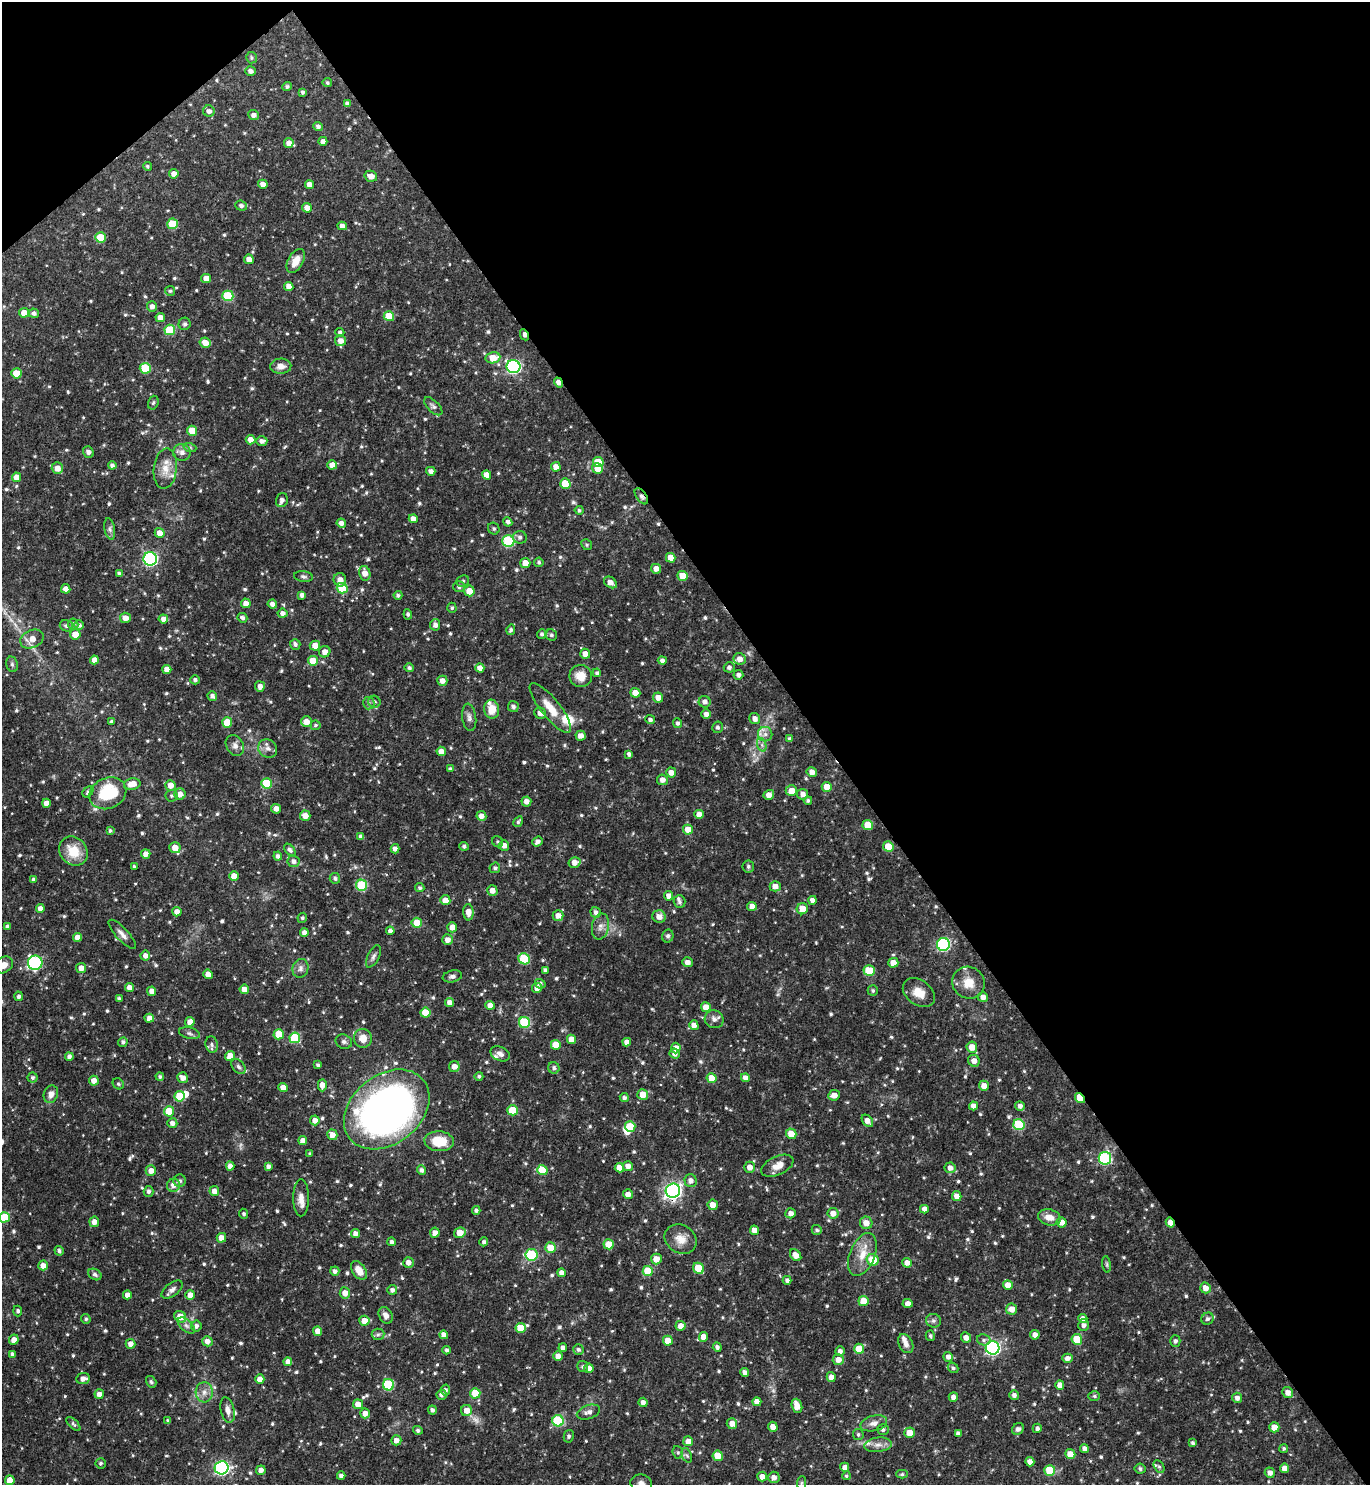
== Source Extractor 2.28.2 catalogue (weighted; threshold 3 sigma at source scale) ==
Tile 3 of 4 x 4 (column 3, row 1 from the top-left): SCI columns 3039-4406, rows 4453-5935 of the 5936 x 5941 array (HDU 1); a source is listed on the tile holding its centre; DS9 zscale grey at full resolution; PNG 1372 x 1487 px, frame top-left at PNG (2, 2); each listed source drawn as its Kron ellipse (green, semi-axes under 4 px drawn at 4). Shown black and unused: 42% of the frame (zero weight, under 3 of 4 exposures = <1% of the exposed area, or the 3 px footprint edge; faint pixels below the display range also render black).
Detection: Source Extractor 2.28.2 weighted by HDU 2 'WHT'; one run over the whole footprint, this tile lists its part. Background 0.119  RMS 0.0042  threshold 0.0188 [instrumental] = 3 sigma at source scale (4.5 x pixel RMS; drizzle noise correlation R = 1.50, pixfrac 1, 0.05/0.05 arcsec/px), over >= 5 px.
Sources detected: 804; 1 too faint to see at this stretch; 2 inside a brighter object's white glare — neither listed nor drawn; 17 inside a brighter listed object's ellipse — not listed separately; of the other 784, all 500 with FLUX_AUTO >= 0.735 (the completeness limit of this list) listed and drawn (284 fainter detections not listed), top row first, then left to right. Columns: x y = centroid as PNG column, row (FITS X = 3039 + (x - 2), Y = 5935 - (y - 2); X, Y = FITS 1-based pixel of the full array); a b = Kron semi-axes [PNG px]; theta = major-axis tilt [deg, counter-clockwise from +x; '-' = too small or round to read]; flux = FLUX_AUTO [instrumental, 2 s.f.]
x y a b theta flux
251 58 6 5 - 0.77
250 71 5 5 - 1.7
327 83 4 4 - 0.78
287 87 5 4 - 0.99
303 92 4 4 - 1
347 104 4 4 - 1.4
209 111 6 5 - 1.6
253 115 5 5 - 1.6
318 126 5 4 - 1.3
323 141 4 4 - 1.9
289 143 5 5 - 2.7
147 166 4 4 - 0.83
174 174 5 4 - 2.5
371 176 6 5 - 3.1
263 184 5 4 - 2.3
309 184 4 4 - 2.8
241 206 6 5 - 1.3
307 208 5 4 - 3.4
173 224 5 5 - 13
342 226 4 4 - 2.3
101 237 5 5 - 12
249 259 5 4 - 2.8
296 261 13 7 60 4.9
206 278 5 4 - 3.2
289 286 4 4 - 3
170 291 5 5 - 0.75
228 296 5 5 - 22
152 306 5 5 - 2
24 313 5 5 - 4.6
34 313 5 4 - 1.3
389 316 5 5 - 9.2
160 318 5 4 - 3.7
185 324 6 6 - 0.88
170 330 5 5 - 18
340 332 4 4 - 1.2
524 335 6 3 -62 2.3
340 341 5 5 - 2.8
205 343 5 5 - 4.2
493 358 7 5 11 8.3
281 366 10 7 2 3
514 367 7 6 - 64
145 368 5 5 - 17
16 373 5 5 - 7.2
558 382 5 3 - 2.8
153 403 7 5 73 0.76
433 406 11 5 -44 1.3
192 431 5 5 - 7.5
251 440 5 5 - 3.1
262 441 5 5 - 1.8
190 448 6 4 -18 0.76
88 452 6 5 - 1.5
182 452 9 8 - 2.4
598 462 5 5 - 6.6
112 465 4 4 - 1.5
332 465 5 4 - 3.2
556 467 5 4 - 3
57 468 6 5 - 3.3
597 468 5 5 - 4.7
165 469 20 11 84 5.8
431 471 4 4 - 1.8
487 475 5 4 - 3.2
16 477 5 4 - 4.8
565 484 5 5 - 9.2
641 496 9 5 -55 1.6
282 500 7 6 - 1.9
579 510 4 4 - 0.84
413 519 4 4 - 2.7
508 522 4 4 - 1.5
341 523 5 4 - 2
110 529 11 5 -79 1.3
494 529 6 5 - 0.86
160 533 5 5 - 3.4
520 537 7 6 - 1.3
508 541 6 5 - 29
587 545 6 5 - 0.76
671 558 5 4 - 4.7
150 559 7 6 - 79
539 562 5 4 - 0.87
525 563 5 5 - 4.1
656 569 5 4 - 2.9
119 573 4 3 - 1
365 573 7 5 -77 3.4
303 576 9 5 -7 1
683 576 5 5 - 6.5
340 580 6 6 - 3
463 581 6 5 - 0.85
610 582 7 5 -35 2.9
459 587 6 5 - 1.3
342 588 5 5 - 12
66 589 5 4 - 2.7
469 591 5 5 - 4.6
302 595 4 4 - 1.7
398 595 4 4 - 1
246 603 5 4 - 2.7
272 604 5 4 - 2
452 608 5 4 - 0.83
283 613 5 4 - 1.9
408 614 5 4 - 0.77
125 618 5 5 - 3.1
242 618 5 4 - 1.1
163 619 5 4 - 2.2
73 624 5 5 - 1.2
79 625 5 5 - 1.4
435 625 5 5 - 1.8
66 626 7 5 -14 1.1
511 630 5 4 - 1
75 634 5 5 - 5.1
542 634 5 4 - 1
551 635 6 5 - 0.98
32 639 12 9 26 4.5
295 644 5 5 - 1.2
315 646 5 5 - 3.6
325 652 6 5 - 2.7
585 654 5 5 - 3
740 659 6 5 - 2.7
94 660 4 4 - 3
662 660 4 4 - 1.5
313 661 5 5 - 8.5
12 664 8 6 -74 0.96
729 667 5 5 - 1.4
409 668 5 4 - 1
480 668 4 4 - 3
167 669 4 4 - 3.2
597 673 4 4 - 0.96
738 675 5 5 - 1.4
581 676 11 11 - 5.5
195 680 5 4 - 1.2
442 681 5 5 - 2.5
260 686 5 5 - 2.4
635 693 5 4 - 4.1
212 696 5 4 - 1.6
658 697 5 5 - 2.8
374 702 6 6 - 1.1
705 702 6 5 - 1.8
369 703 6 5 - 0.96
513 707 5 5 - 1.6
550 708 31 9 -51 7.8
492 709 9 7 -83 6
540 713 6 5 - 2.6
706 714 5 4 - 2.2
469 717 14 7 -82 1.8
755 719 6 5 - 2.2
650 720 5 4 - 1.2
111 721 3 3 - 0.8
227 722 5 5 - 9.4
306 722 5 5 - 3.5
678 723 5 4 - 1.1
315 725 5 5 - 0.8
717 727 6 5 - 0.88
765 734 7 7 - 1.9
580 736 5 5 - 2.6
789 738 4 4 - 0.81
235 745 11 8 -58 2.1
762 745 7 4 -72 1
268 748 10 9 - 2.3
441 751 4 4 - 2.4
629 754 4 4 - 1.3
450 769 4 4 - 0.94
812 772 5 4 - 2.8
671 773 5 5 - 2.9
662 780 5 5 - 2.6
266 783 5 5 - 17
132 784 8 5 12 4.6
170 785 5 5 - 3.6
827 787 5 5 - 5
791 791 5 5 - 4.1
88 792 6 4 44 0.95
108 793 19 15 26 21
180 794 5 5 - 3.1
803 794 5 5 - 2.2
769 795 5 4 - 2.9
171 796 6 6 - 0.89
808 800 4 4 - 0.77
526 801 5 5 - 2.5
46 803 4 4 - 3.1
276 809 5 5 - 2.6
699 814 5 4 - 3.1
305 816 5 5 - 3.2
481 816 5 4 - 2.3
518 822 6 4 58 0.75
868 825 5 5 - 7.3
688 830 5 5 - 5
110 831 4 3 - 0.75
361 837 4 4 - 1.7
498 842 6 5 - 0.79
537 842 5 4 - 1.6
504 845 5 5 - 2.3
464 846 5 4 - 0.99
888 847 5 5 - 8.1
175 848 5 5 - 4.8
395 849 4 4 - 1.9
290 850 7 4 -47 1.2
73 851 16 13 -49 9.7
146 854 5 4 - 2.6
278 856 4 4 - 1.4
293 861 6 5 - 1.7
574 862 6 5 - 2.8
134 867 3 3 - 0.74
748 867 6 5 - 1
495 868 5 5 - 1
234 876 5 4 - 4.5
335 878 5 5 - 0.96
34 880 4 4 - 1.5
362 885 5 5 - 23
775 886 5 5 - 2.9
420 888 4 4 - 0.96
492 890 5 5 - 2.9
669 896 5 4 - 2.5
445 900 5 5 - 3.6
812 900 4 4 - 2
679 902 6 6 - 1.1
752 906 5 4 - 3.1
40 909 4 4 - 2.3
802 909 5 5 - 4.8
177 912 5 4 - 2.5
468 912 8 5 -87 3.4
596 912 5 5 - 1.4
558 915 5 5 - 3
659 917 7 6 - 3.1
302 918 5 4 - 0.87
417 923 5 5 - 8.5
600 926 13 8 79 2.6
7 927 4 4 - 1.2
452 927 5 5 - 3.3
390 931 4 4 - 1.8
304 933 4 4 - 2.1
122 934 19 6 -47 2.5
668 936 6 5 - 1.2
77 937 4 4 - 3.3
447 940 5 5 - 2.5
943 944 6 6 - 50
145 956 5 5 - 2.3
373 956 12 5 63 1.4
524 959 6 5 - 19
687 962 5 5 - 2.1
35 963 7 7 - 55
893 963 5 5 - 3.5
3 965 10 8 26 3.6
81 968 5 5 - 2.9
300 968 9 8 - 1.9
545 970 4 4 - 1.2
869 971 5 5 - 14
208 974 5 4 - 3.2
452 976 10 6 12 1.3
968 983 16 15 - 6.7
540 984 5 4 - 1.1
129 987 4 4 - 2.5
537 988 5 5 - 2.4
244 989 4 4 - 2.9
152 991 5 4 - 2.5
873 991 5 5 - 0.85
919 993 17 12 -35 5.8
18 996 5 4 - 1.2
983 997 5 5 - 2.2
119 999 4 3 - 1.1
449 1002 4 4 - 2.4
490 1005 5 4 - 3.5
706 1007 5 5 - 4.1
425 1013 5 5 - 8.7
149 1018 5 4 - 2.2
714 1019 9 9 - 2.1
190 1022 5 4 - 2.9
524 1022 5 5 - 25
694 1025 5 4 - 2.8
189 1033 10 5 -14 1.2
279 1034 5 5 - 8.6
295 1038 5 5 - 20
363 1038 9 9 - 4.3
571 1039 5 4 - 3.6
123 1042 5 4 - 1
344 1042 8 7 - 1.2
627 1042 4 4 - 2.1
212 1045 8 6 -81 1.3
556 1045 5 5 - 7.5
972 1047 5 5 - 4.1
676 1048 5 4 - 3.1
500 1054 10 7 -25 1.8
675 1054 5 5 - 2
230 1056 5 4 - 4.1
69 1057 4 4 - 1.4
974 1061 6 5 - 3
318 1065 4 3 - 0.9
238 1067 8 6 -50 1.2
454 1067 5 5 - 2.9
554 1068 6 5 - 1.3
160 1076 4 4 - 0.86
479 1076 4 4 - 0.87
32 1078 5 5 - 1
182 1078 5 5 - 2.6
712 1078 5 5 - 6.9
745 1078 4 4 - 2.3
94 1081 5 5 - 2.9
118 1084 6 5 - 0.74
322 1085 6 4 89 3.3
984 1086 5 5 - 2.9
283 1087 4 4 - 2.9
51 1094 9 7 69 2.9
643 1094 5 5 - 5.2
834 1095 6 5 - 3.1
180 1096 5 5 - 14
624 1098 4 4 - 1.2
1080 1098 6 3 -50 11
974 1106 4 4 - 2.7
1020 1106 5 5 - 1.7
387 1109 47 34 38 230
513 1110 5 5 - 12
169 1111 5 5 - 11
315 1120 5 4 - 2.7
867 1121 7 4 -51 2.9
172 1123 5 5 - 1.9
1019 1125 5 5 - 23
630 1127 5 5 - 9.8
791 1134 5 5 - 5.6
332 1135 5 5 - 2.9
303 1141 4 4 - 2.8
439 1141 15 10 -4 10
310 1154 3 3 - 0.74
1105 1158 6 6 - 45
230 1166 4 4 - 2.5
268 1166 4 4 - 1.4
628 1166 5 5 - 2.4
777 1166 17 9 25 4.3
750 1167 5 5 - 3
619 1168 4 4 - 4
950 1168 5 5 - 2.6
421 1170 5 4 - 1.4
542 1170 5 5 - 11
151 1171 5 5 - 3
180 1181 6 6 - 1.1
691 1181 6 6 - 2.1
173 1185 7 6 - 2.8
149 1191 5 5 - 1.3
214 1191 5 5 - 2.8
673 1191 7 7 - 140
628 1194 5 5 - 2.7
957 1196 5 4 - 2.9
301 1198 18 8 90 3.6
713 1205 5 5 - 3.6
924 1209 4 4 - 2.3
476 1210 4 4 - 1.1
790 1213 5 5 - 2.4
833 1213 5 5 - 2.9
244 1214 5 4 - 0.87
4 1217 5 5 - 13
1049 1217 11 8 -14 4
94 1222 5 5 - 2.7
1062 1222 5 5 - 3.1
866 1223 6 6 - 3.6
1170 1223 5 4 - 4.1
754 1230 5 4 - 3.1
817 1230 5 5 - 0.87
355 1233 5 4 - 2.1
435 1233 5 5 - 2.6
460 1233 6 5 - 6.6
221 1238 5 4 - 3.3
681 1239 17 14 -32 5.4
392 1242 4 4 - 1.3
484 1242 4 4 - 1.2
609 1244 5 5 - 6.3
550 1248 5 5 - 6.8
59 1251 5 4 - 1
862 1254 22 12 68 7.3
531 1255 6 5 - 26
796 1255 6 5 - 3.2
656 1259 5 5 - 4
873 1260 6 5 - 10
408 1262 5 5 - 2.6
907 1263 5 4 - 2.7
1107 1264 8 4 -82 0.74
43 1265 5 4 - 3.1
698 1268 6 5 - 11
359 1270 10 6 -56 4.9
335 1271 4 4 - 1.5
648 1271 5 5 - 12
561 1273 4 4 - 2.3
95 1274 7 5 -31 1.1
787 1280 4 4 - 1.3
1008 1285 5 5 - 4.1
1205 1288 5 5 - 3.2
172 1290 12 6 37 1.7
392 1290 5 5 - 1.6
345 1293 5 5 - 3
127 1295 4 4 - 2.2
190 1295 5 4 - 3.4
863 1301 5 5 - 5.9
908 1303 5 4 - 2.3
1012 1309 5 5 - 3.7
18 1311 5 4 - 0.91
386 1315 9 6 -63 2.1
180 1317 6 5 - 6.6
86 1319 5 4 - 0.75
1083 1319 4 4 - 2.6
1208 1319 6 5 - 1.1
364 1321 5 5 - 4.6
933 1321 7 6 - 1.2
1084 1325 6 5 - 1.6
186 1326 10 5 -41 1.4
196 1326 5 5 - 1.4
680 1326 5 5 - 3.1
521 1328 5 5 - 8.3
318 1331 5 4 - 3.5
378 1334 6 5 - 0.91
444 1335 4 4 - 2.5
1035 1335 5 5 - 2.2
930 1336 5 4 - 0.83
703 1337 5 4 - 4
966 1337 5 5 - 2.4
1077 1339 5 5 - 11
14 1340 5 5 - 2.6
984 1340 7 5 -14 1
207 1341 5 5 - 2.4
668 1341 5 5 - 6
1175 1341 6 5 - 1.2
130 1344 5 4 - 2.7
906 1344 10 6 -62 2.3
717 1347 5 4 - 1.2
563 1348 4 4 - 1.9
992 1348 7 6 - 86
578 1349 5 5 - 0.99
859 1349 5 5 - 7.8
446 1350 4 4 - 1
840 1351 5 5 - 1.6
13 1354 4 4 - 1.3
558 1356 5 4 - 3
948 1357 5 5 - 1.9
1068 1358 5 4 - 2
838 1360 5 5 - 3.1
288 1362 4 4 - 2.6
583 1367 5 5 - 0.95
589 1368 5 5 - 2.7
953 1368 6 4 -40 0.9
745 1372 4 4 - 2
831 1377 5 4 - 2.4
83 1379 7 5 7 2.5
260 1379 4 4 - 3.2
151 1382 6 5 - 0.86
388 1385 5 5 - 24
1060 1385 4 4 - 2.9
445 1390 5 4 - 1.1
204 1392 10 8 -85 2.7
1288 1392 5 5 - 2.8
475 1393 5 5 - 11
99 1394 5 4 - 2.2
442 1395 5 5 - 1.6
1014 1395 5 5 - 1.5
1094 1396 6 5 - 0.79
953 1397 4 4 - 2.5
1237 1398 5 5 - 1.8
643 1402 4 4 - 1.9
757 1402 4 4 - 3.1
358 1404 5 5 - 3.3
797 1406 7 5 -71 4.5
228 1410 13 7 -78 2.6
432 1410 4 4 - 1.3
466 1410 5 5 - 3.7
588 1412 12 7 17 1.9
365 1413 5 5 - 3
168 1420 4 3 - 0.75
558 1421 6 5 - 26
874 1423 13 7 14 2.6
73 1424 9 4 -43 0.96
732 1424 5 5 - 2.9
773 1427 5 4 - 2.9
1274 1427 5 5 - 4.6
1037 1428 4 4 - 1.3
1018 1429 6 5 - 1.3
418 1430 5 4 - 1
883 1430 6 5 - 1.2
909 1433 5 5 - 4.6
958 1433 4 4 - 1.6
858 1434 5 5 - 0.88
569 1436 6 5 - 0.87
396 1440 5 5 - 2.1
688 1441 5 5 - 3
1193 1443 4 4 - 0.84
878 1445 14 7 7 2.9
1284 1448 4 4 - 0.74
1084 1449 4 4 - 2.1
678 1452 6 5 - 0.74
1070 1454 5 5 - 4.9
687 1455 7 4 -69 0.91
718 1456 5 5 - 8.2
1030 1462 4 4 - 2.8
101 1463 5 5 - 0.92
845 1467 4 4 - 2.1
1159 1467 7 5 -62 0.75
222 1468 7 6 - 84
1285 1468 5 4 - 3
1140 1469 5 5 - 1.1
261 1470 5 4 - 2.3
1050 1471 5 5 - 16
1270 1473 5 5 - 2
902 1474 5 4 - 0.75
341 1476 4 4 - 1.5
762 1476 5 4 - 2.9
846 1476 4 4 - 0.75
774 1477 6 5 - 2.2
10 1480 5 4 - 6
641 1483 11 8 -8 2.1
801 1483 7 4 88 0.81
Overlapping masked pixels (flux is a lower limit): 6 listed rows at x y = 524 335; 558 382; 641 496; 1080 1098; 673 1191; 1170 1223
Isophote crosses this tile's border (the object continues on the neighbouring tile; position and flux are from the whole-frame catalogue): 3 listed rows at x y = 3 965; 4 1217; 641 1483